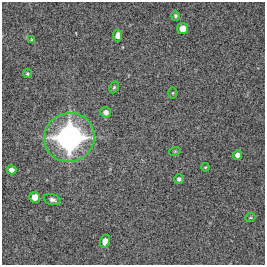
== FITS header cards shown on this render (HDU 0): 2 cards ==
NAXIS1  =                  263 / FITS: X Dimension
NAXIS2  =                  263 / FITS: Y Dimension

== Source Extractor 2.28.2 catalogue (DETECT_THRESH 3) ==
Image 263 x 263 px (HDU 0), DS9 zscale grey, 1 PNG px = 1 image px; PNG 267 x 267 px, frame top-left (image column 1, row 263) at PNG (2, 2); each listed source drawn as its Kron ellipse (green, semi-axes under 4 px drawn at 4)
Background 13100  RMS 360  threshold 1070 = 3 sigma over >= 5 px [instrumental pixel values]
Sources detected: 18; all 18 listed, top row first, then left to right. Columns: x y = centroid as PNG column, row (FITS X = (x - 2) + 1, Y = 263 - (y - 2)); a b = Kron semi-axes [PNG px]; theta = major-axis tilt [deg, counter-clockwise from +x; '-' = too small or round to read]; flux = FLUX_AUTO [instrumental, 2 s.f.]
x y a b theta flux
175 16 5 4 - 4.9e+04
183 28 5 5 - 2.4e+05
118 36 6 4 81 1.2e+05
32 40 4 4 - 3.3e+04
27 74 4 4 - 3.6e+04
114 87 6 4 63 3.7e+04
173 93 6 4 89 2.1e+04
106 112 5 5 - 1.2e+05
69 137 25 24 - 4.7e+06
175 151 6 3 19 2.4e+04
237 155 5 4 - 1.2e+05
205 167 4 3 - 2.4e+04
11 170 5 4 - 1.1e+05
179 179 4 4 - 6.7e+04
35 197 5 5 - 2.1e+05
52 200 9 5 -16 7.6e+04
250 218 5 3 - 2.3e+04
105 241 6 5 - 1.5e+05